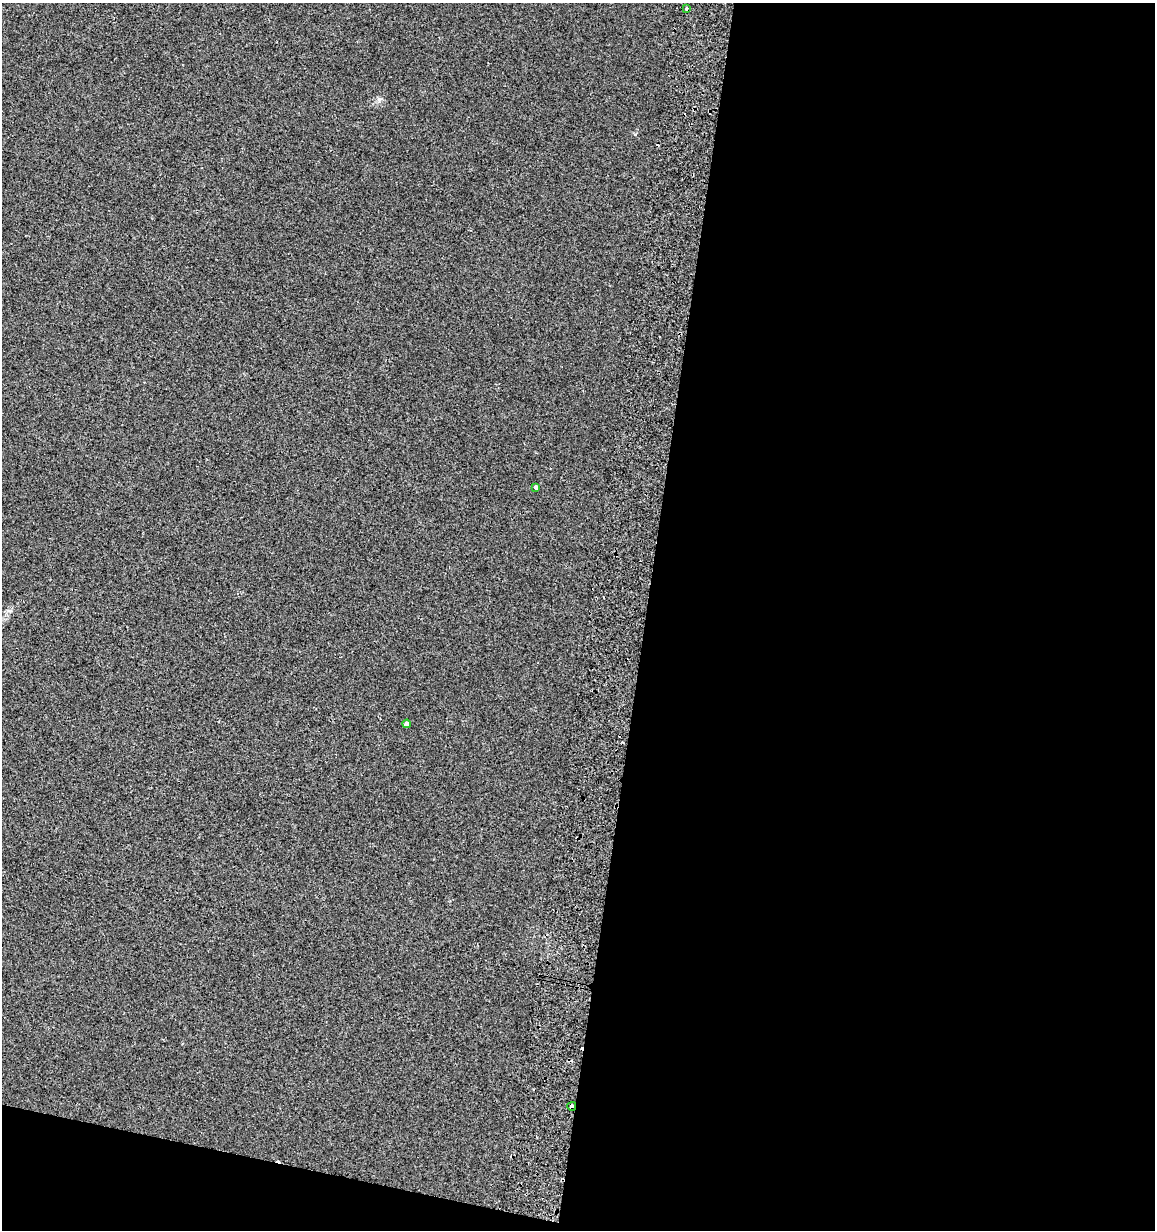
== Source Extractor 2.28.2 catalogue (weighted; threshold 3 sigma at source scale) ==
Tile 16 of 4 x 4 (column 4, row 4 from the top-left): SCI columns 3802-4954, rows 29-1256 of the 5296 x 4961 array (HDU 1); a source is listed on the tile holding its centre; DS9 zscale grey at full resolution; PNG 1157 x 1232 px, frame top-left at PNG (2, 3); each listed source drawn as its Kron ellipse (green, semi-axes under 4 px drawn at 4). Shown black and unused: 47% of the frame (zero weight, under 2 of 3 exposures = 3% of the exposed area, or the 3 px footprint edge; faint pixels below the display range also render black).
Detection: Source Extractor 2.28.2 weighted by HDU 2 'WHT'; one run over the whole footprint, this tile lists its part. Background 0.0201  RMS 0.0076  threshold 0.0343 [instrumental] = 3 sigma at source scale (4.5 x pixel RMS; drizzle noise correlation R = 1.50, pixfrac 1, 0.0396/0.0396 arcsec/px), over >= 5 px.
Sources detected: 6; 2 cosmic-ray / hot-pixel residue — neither listed nor drawn; the other 4 listed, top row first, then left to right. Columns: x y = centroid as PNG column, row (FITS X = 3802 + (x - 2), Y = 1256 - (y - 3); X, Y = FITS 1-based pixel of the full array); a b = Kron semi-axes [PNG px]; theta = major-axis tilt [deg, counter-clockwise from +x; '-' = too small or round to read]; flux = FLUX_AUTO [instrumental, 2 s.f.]
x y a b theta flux
687 8 3 3 - 1.5
536 488 4 3 - 1.7
407 724 4 4 - 2.3
572 1106 4 3 - 3.3
Overlapping masked pixels (flux is a lower limit): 1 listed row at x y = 572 1106